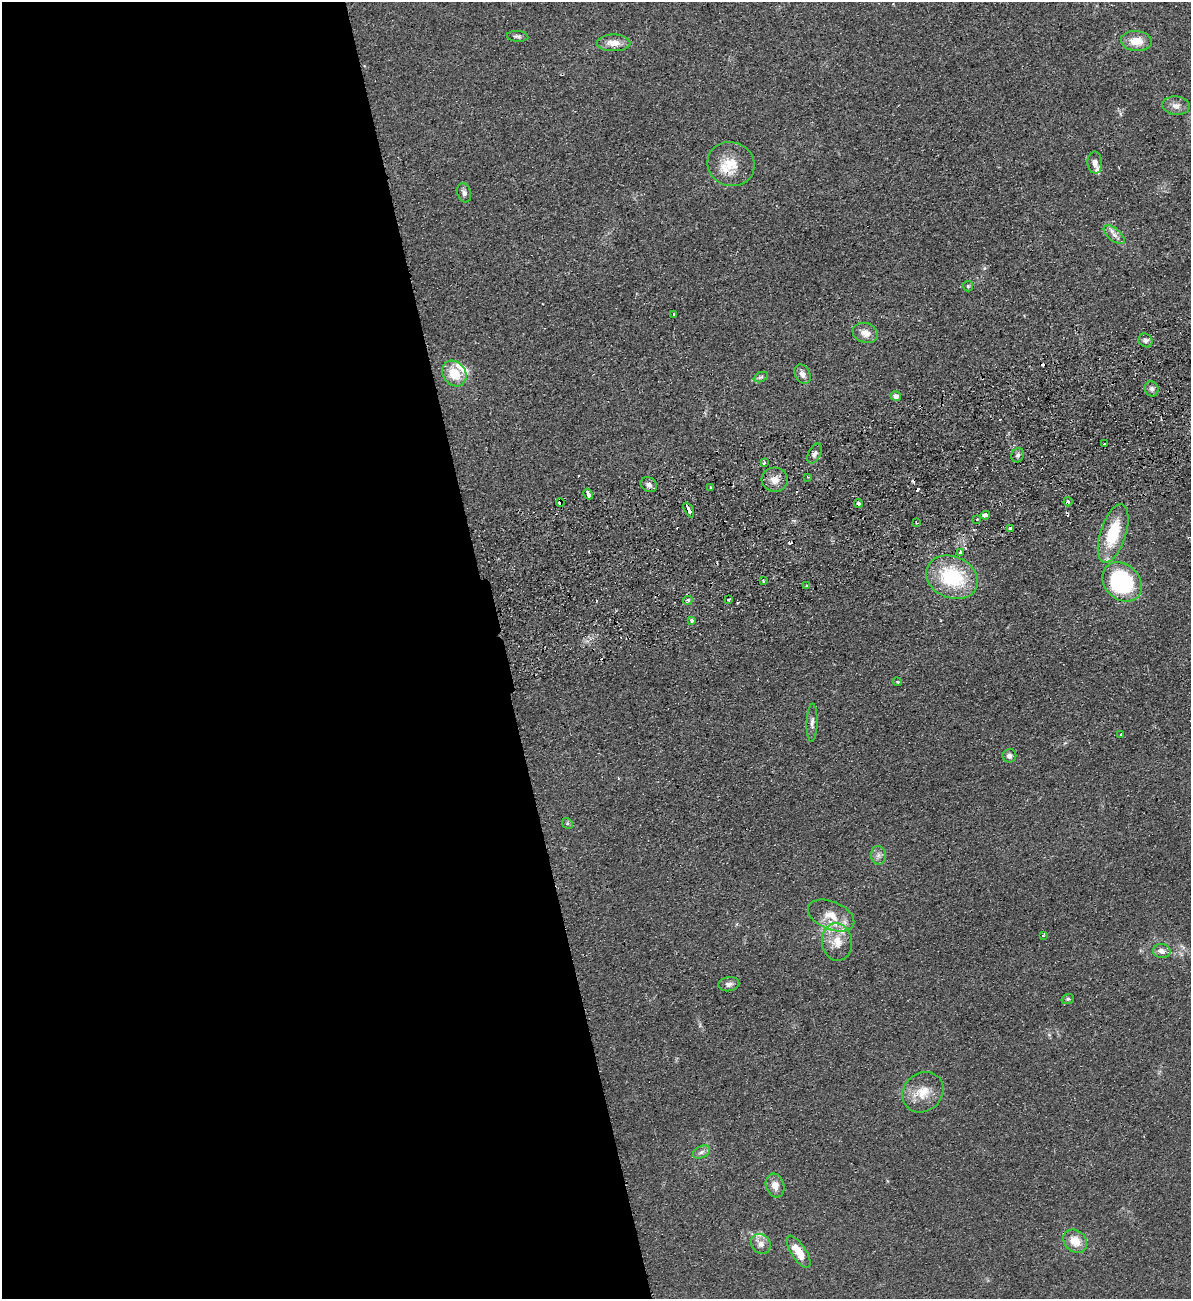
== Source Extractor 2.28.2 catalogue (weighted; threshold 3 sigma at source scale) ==
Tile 9 of 4 x 4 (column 1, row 3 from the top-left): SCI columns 166-1354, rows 1353-2649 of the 5207 x 5300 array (HDU 1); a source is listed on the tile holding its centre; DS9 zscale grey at full resolution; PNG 1193 x 1301 px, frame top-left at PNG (2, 2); each listed source drawn as its Kron ellipse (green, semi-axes under 4 px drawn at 4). Shown black and unused: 42% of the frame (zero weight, under 2 of 3 exposures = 3% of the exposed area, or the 3 px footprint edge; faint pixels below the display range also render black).
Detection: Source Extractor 2.28.2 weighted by HDU 2 'WHT'; one run over the whole footprint, this tile lists its part. Background 0.0587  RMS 0.009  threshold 0.0405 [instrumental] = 3 sigma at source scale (4.5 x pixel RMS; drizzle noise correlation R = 1.50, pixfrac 1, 0.05/0.05 arcsec/px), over >= 5 px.
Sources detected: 80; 12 cosmic-ray / hot-pixel residue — neither listed nor drawn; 7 inside a brighter listed object's ellipse — not listed separately; the other 61 listed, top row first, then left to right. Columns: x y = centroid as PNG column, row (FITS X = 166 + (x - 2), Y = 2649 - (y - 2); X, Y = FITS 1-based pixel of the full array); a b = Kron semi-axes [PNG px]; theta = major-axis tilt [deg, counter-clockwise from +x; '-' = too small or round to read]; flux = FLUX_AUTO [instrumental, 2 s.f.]
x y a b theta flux
518 36 11 5 -5 2.3
1136 41 15 10 -4 15
613 43 17 8 0 9.9
1176 106 13 9 -8 5.9
1095 163 11 7 -88 4.1
731 164 24 22 -20 21
464 193 10 6 -74 3
1114 235 12 6 -40 4.9
968 286 5 5 - 1.3
674 314 3 3 - 1.7
865 333 13 9 -18 8.3
1145 340 7 6 - 2.7
454 374 14 11 -52 20
803 374 10 7 -58 4.9
761 377 7 4 24 1.9
1152 389 7 7 - 3.2
896 396 5 5 - 4.2
1104 444 3 2 - 0.87
814 454 11 6 61 3.4
1018 455 7 6 - 2.3
764 462 4 3 - 2.1
808 477 3 3 - 0.74
775 480 13 12 - 8.6
649 485 8 7 - 4
711 487 3 3 - 1.7
588 494 5 3 - 8.7
1068 502 4 4 - 2.1
560 503 4 4 - 8.8
858 503 4 3 - 5.5
689 510 8 3 -63 23
985 515 5 4 - 8.5
977 519 3 2 - 0.81
917 523 3 3 - 0.98
1010 529 4 3 - 40
1113 533 30 13 72 40
960 552 4 3 - 7.5
952 577 27 21 -23 64
763 581 3 3 - 2.3
1122 582 22 17 -45 110
807 586 3 3 - 2.7
688 600 4 4 - 2.4
729 600 3 3 - 1.9
692 620 3 3 - 2.3
897 682 5 3 - 1.3
812 723 19 5 88 4.3
1120 734 3 2 - 0.73
1009 756 7 6 - 3.2
567 823 6 4 -47 1.3
878 855 9 7 -80 3.9
831 916 24 14 -23 17
1043 935 4 3 - 0.95
837 942 19 15 -81 16
1162 951 9 7 -2 5.4
729 984 10 7 9 3.6
1068 999 6 5 - 1.8
923 1092 22 19 42 19
701 1152 9 6 28 3.3
775 1185 12 9 -73 8
1075 1241 13 10 -41 13
761 1244 11 9 -45 6.3
798 1252 18 7 -57 17
Overlapping masked pixels (flux is a lower limit): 2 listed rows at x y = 775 480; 560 503